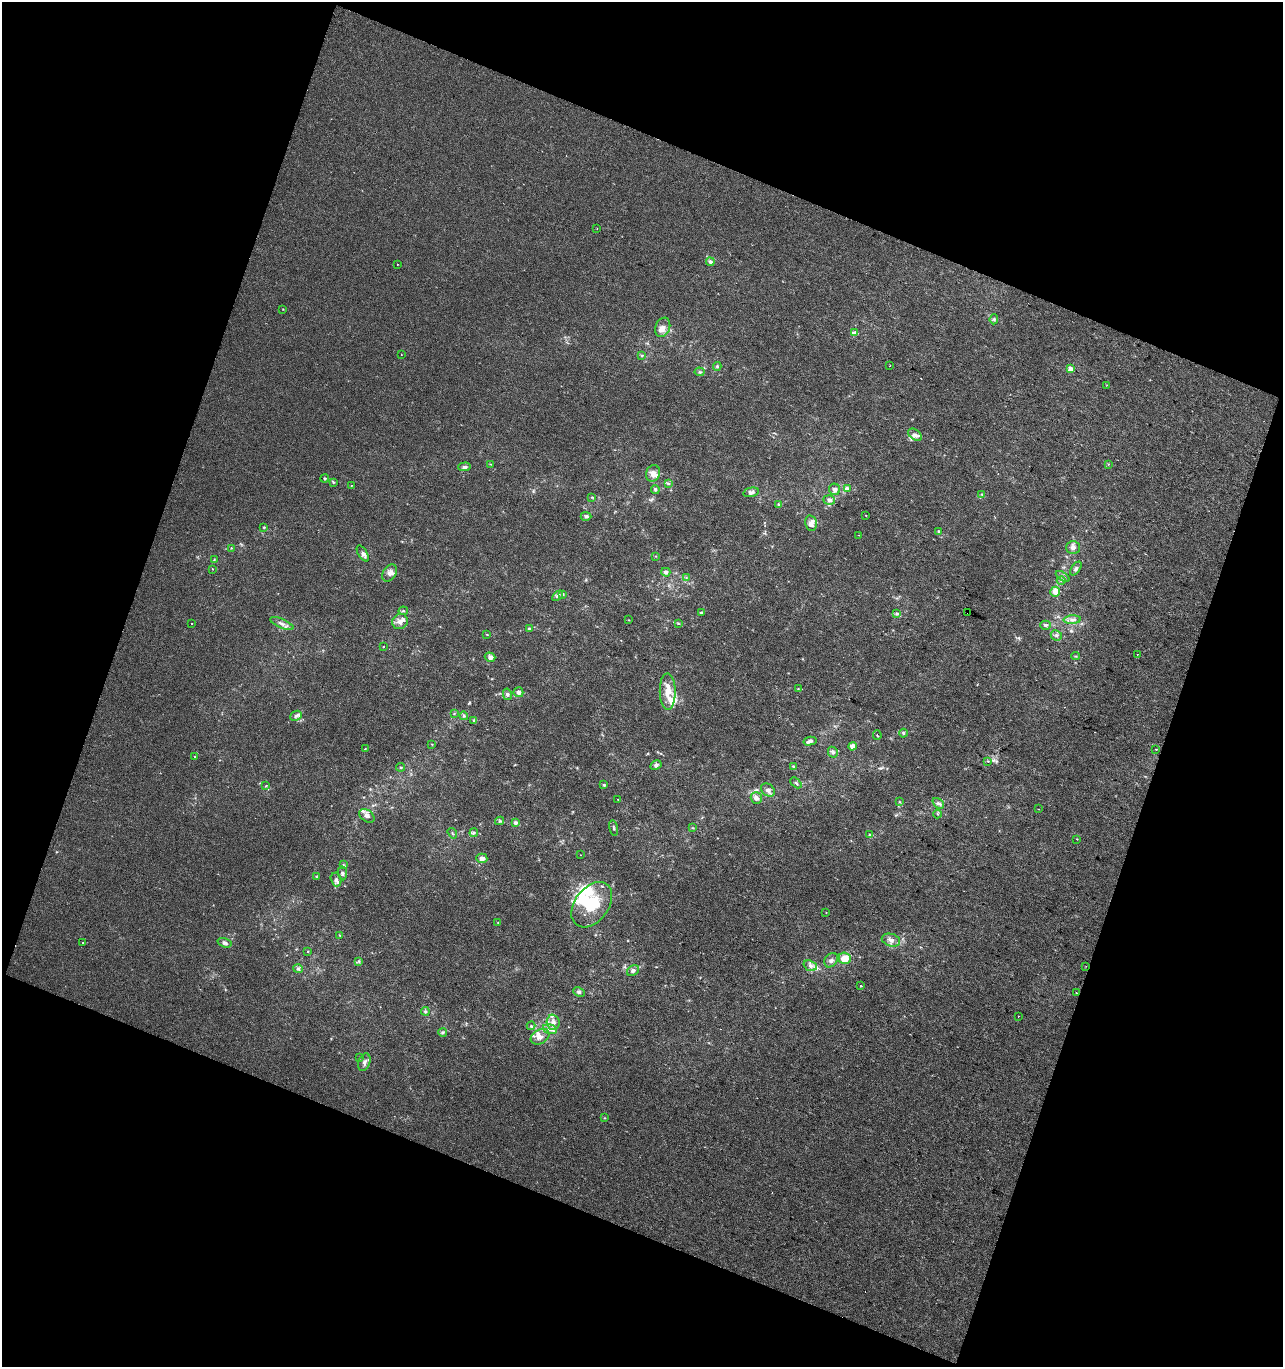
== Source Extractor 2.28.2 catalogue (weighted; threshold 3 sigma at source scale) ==
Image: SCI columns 109-2670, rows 1-2730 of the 2795 x 2730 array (HDU 1 of 3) = the unmasked area's bounding box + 8 px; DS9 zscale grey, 2 x 2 block average (1 PNG px = mean of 2 x 2 image px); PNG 1285 x 1369 px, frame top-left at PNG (2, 2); each listed source drawn as its Kron ellipse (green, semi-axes under 4 px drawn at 4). Shown black and unused: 40% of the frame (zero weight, under 2 of 3 exposures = <1% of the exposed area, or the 3 px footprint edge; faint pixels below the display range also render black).
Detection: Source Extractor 2.28.2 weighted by HDU 2 'WHT'. Background 3.84e-04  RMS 0.0042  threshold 0.0188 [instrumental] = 3 sigma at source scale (4.5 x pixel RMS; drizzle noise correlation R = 1.50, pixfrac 1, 0.0396/0.0396 arcsec/px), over >= 5 px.
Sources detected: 166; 1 inside a brighter object's white glare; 3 cosmic-ray / hot-pixel residue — neither listed nor drawn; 18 inside a brighter listed object's ellipse — not listed separately; the other 144 listed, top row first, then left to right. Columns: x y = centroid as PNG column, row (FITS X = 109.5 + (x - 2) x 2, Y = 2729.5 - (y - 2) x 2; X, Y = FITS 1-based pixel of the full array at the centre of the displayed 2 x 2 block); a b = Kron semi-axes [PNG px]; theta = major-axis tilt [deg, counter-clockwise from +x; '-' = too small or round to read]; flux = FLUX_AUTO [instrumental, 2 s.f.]
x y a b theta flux
597 228 2 2 - 0.55
710 262 4 4 - 3
397 264 2 2 - 0.89
283 309 2 2 - 1.8
994 319 5 4 - 1.6
663 327 10 7 68 7.1
855 333 4 3 - 5.3
401 354 2 2 - 0.35
642 355 4 3 - 0.98
717 366 4 3 - 1.5
890 366 2 2 - 0.45
1070 369 3 2 - 13
700 372 5 3 - 1.4
1107 385 3 2 - 0.55
915 435 7 5 -36 4.8
491 464 3 2 - 0.55
1108 464 3 2 - 0.48
464 467 6 4 3 2.9
653 473 8 7 - 7.2
325 478 4 3 - 1.1
333 482 4 3 - 1.3
668 483 4 3 - 1.3
351 485 2 2 - 0.52
655 489 4 3 - 1.9
835 489 6 5 - 3.8
847 489 4 4 - 3.8
751 492 8 4 14 4.4
982 494 4 3 - 0.99
592 497 4 2 - 0.91
829 500 6 4 -20 3.2
778 504 3 3 - 0.97
586 516 5 4 - 2.2
866 516 2 2 - 0.52
811 523 8 5 -77 6.9
264 527 3 3 - 0.87
939 531 3 3 - 1.2
858 535 2 2 - 0.56
1073 547 7 6 - 4.2
231 548 3 2 - 0.62
363 553 9 4 -58 4.1
656 556 3 2 - 0.75
214 559 3 3 - 0.86
1076 568 8 4 53 2.8
212 569 2 2 - 0.72
666 572 4 4 - 3.6
390 573 9 6 58 5.3
1063 576 8 3 -35 1.9
686 578 3 3 - 0.79
1061 580 4 4 - 1.7
1055 592 5 4 - 9
563 594 4 3 - 1.2
557 596 6 4 46 2.7
403 611 5 3 - 1.4
701 612 4 3 - 1.5
897 613 4 4 - 1.9
967 613 2 2 - 1.7
629 620 2 2 - 0.45
1072 620 8 4 3 3.8
400 622 8 7 - 6.5
192 624 2 2 - 0.66
282 624 12 4 -22 4.6
678 624 3 3 - 0.8
1045 625 5 4 - 2.4
530 629 3 3 - 2.6
487 634 3 2 - 0.68
1056 635 6 5 - 2.6
383 647 2 2 - 1.1
1137 654 2 2 - 0.58
1076 656 4 2 - 0.84
490 657 5 4 - 4.2
798 689 3 2 - 0.58
518 692 5 5 - 3.8
668 692 18 8 -89 14
507 694 6 4 -77 2.3
454 713 4 2 - 0.61
296 716 6 4 26 2.8
464 716 4 4 - 1.7
474 720 4 3 - 0.97
903 733 4 3 - 1.2
877 735 4 2 - 0.67
810 741 6 4 14 3.9
432 744 3 2 - 0.48
852 746 4 4 - 6.2
365 749 2 2 - 0.7
1156 749 2 2 - 0.8
833 752 5 4 - 2.5
195 757 2 2 - 1.1
988 761 3 2 - 0.56
656 765 6 4 28 2.7
793 766 4 3 - 1.3
401 767 4 3 - 0.94
796 783 6 3 -43 1.4
604 785 4 3 - 1.2
266 786 4 2 - 0.82
768 790 7 6 - 3.7
756 798 6 5 - 4.3
618 800 2 2 - 1.3
900 802 3 3 - 0.89
938 803 6 4 -41 2.9
1038 809 2 2 - 0.38
937 814 4 3 - 1
367 816 8 5 -38 4.6
500 821 4 4 - 1.4
515 823 4 3 - 2.7
613 828 8 2 -79 1.4
693 828 3 2 - 0.59
452 833 6 2 -55 1.1
474 833 5 4 - 1.5
870 835 4 3 - 1.3
1077 839 2 2 - 0.56
580 855 2 2 - 0.31
482 858 5 4 - 5.2
343 865 3 3 - 0.9
342 873 7 4 -83 2.4
316 877 3 3 - 0.8
336 879 7 5 -72 4
592 905 25 17 53 39
826 912 2 2 - 0.7
498 922 2 2 - 0.47
340 935 3 3 - 0.8
891 940 9 6 -17 5.3
83 943 3 2 - 0.61
225 943 7 4 -18 3.1
308 951 3 2 - 0.54
845 958 6 5 - 12
831 960 8 6 51 3.6
359 961 3 3 - 1.1
810 966 7 5 -21 4.1
1086 966 2 2 - 0.33
298 969 5 4 - 2.5
633 970 6 4 36 3.4
860 986 2 2 - 4.4
579 992 6 4 -28 2.4
1076 993 2 2 - 1.2
425 1011 4 4 - 1.6
1018 1016 2 2 - 0.42
553 1022 7 6 - 6.1
531 1026 4 3 - 1.3
550 1029 7 4 -17 4.5
443 1032 4 4 - 2
540 1037 10 7 28 6.6
359 1058 3 2 - 1.1
364 1062 9 6 69 3.8
604 1118 3 2 - 0.56
Overlapping masked pixels (flux is a lower limit): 1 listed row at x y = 967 613
Diffuse or blended objects may show on this block-average render without a row.